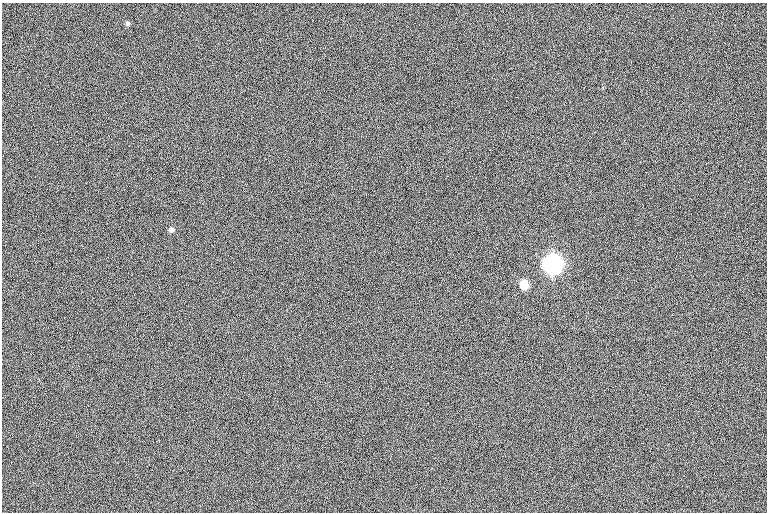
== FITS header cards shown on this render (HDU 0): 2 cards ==
NAXIS1  =                  765
NAXIS2  =                  510

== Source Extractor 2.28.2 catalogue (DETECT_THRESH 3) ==
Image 765 x 510 px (HDU 0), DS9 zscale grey, 1 PNG px = 1 image px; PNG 769 x 514 px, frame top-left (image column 1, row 510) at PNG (2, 3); no overlay
Background 2.96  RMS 12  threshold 35.3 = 3 sigma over >= 5 px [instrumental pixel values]
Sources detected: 4; all 4 listed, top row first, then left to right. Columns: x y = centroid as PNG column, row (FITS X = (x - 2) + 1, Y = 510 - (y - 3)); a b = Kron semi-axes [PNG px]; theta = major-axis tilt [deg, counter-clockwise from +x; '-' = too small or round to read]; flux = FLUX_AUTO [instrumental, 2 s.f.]
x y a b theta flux
127 24 6 6 - 1600
171 230 5 5 - 2500
553 265 8 7 - 550000
524 285 6 5 - 26000